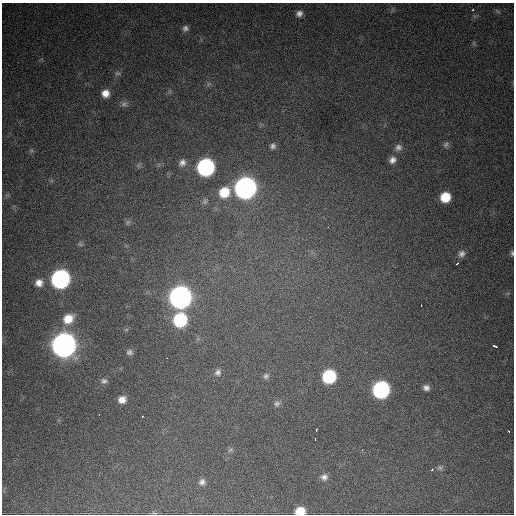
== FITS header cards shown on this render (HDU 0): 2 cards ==
NAXIS1  =                  512 / Axis length
NAXIS2  =                  512 / Axis length

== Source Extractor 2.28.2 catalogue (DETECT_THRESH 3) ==
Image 512 x 512 px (HDU 0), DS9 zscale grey, 1 PNG px = 1 image px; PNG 516 x 516 px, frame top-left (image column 1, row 512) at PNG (2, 3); no overlay
Background 1120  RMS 28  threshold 85.3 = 3 sigma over >= 5 px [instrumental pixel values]
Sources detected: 55; all 55 listed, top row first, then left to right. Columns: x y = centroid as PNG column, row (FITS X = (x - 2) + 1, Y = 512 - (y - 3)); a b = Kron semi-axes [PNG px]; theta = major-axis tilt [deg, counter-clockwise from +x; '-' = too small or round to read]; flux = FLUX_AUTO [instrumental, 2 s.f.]
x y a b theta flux
473 9 3 3 - 3.3e+03
299 14 8 7 - 9.1e+03
185 28 8 8 - 7.3e+03
117 73 8 5 -5 3.8e+03
105 93 7 7 - 1.7e+04
124 104 9 6 10 5.7e+03
446 144 9 7 58 6.0e+03
273 146 7 7 - 6.1e+03
398 147 11 9 53 1.0e+04
31 151 7 4 -1 3.4e+03
392 160 10 9 - 1.2e+04
182 162 9 8 - 9.6e+03
139 165 7 4 71 3.3e+03
206 167 10 10 - 5.1e+05
245 188 11 10 - 1.6e+06
224 192 11 10 - 4.9e+04
445 197 9 8 - 4.8e+04
205 201 8 6 59 4.6e+03
128 222 9 6 27 4.7e+03
328 227 3 2 - 3.0e+03
80 244 8 6 -69 4.3e+03
512 253 8 5 -83 4.1e+03
462 254 9 8 - 8.3e+03
457 264 4 3 - 7.0e+03
60 279 10 10 - 7.4e+05
39 283 10 9 - 1.5e+04
180 297 11 10 - 1.7e+06
421 305 3 2 - 2.7e+03
68 319 13 10 37 3.4e+04
180 320 10 9 - 1.7e+05
64 345 11 10 - 2.6e+06
495 346 6 3 -24 1.0e+04
129 352 7 7 - 5.9e+03
167 358 3 2 - 2.6e+03
218 372 10 8 55 8.0e+03
266 376 8 8 - 5.8e+03
329 376 9 9 - 1.6e+05
104 381 8 7 - 5.7e+03
426 388 7 7 - 8.5e+03
381 389 10 9 - 4.5e+05
122 400 8 7 - 1.5e+04
277 404 8 8 - 6.0e+03
99 414 2 2 - 4.7e+03
142 417 3 3 - 6.1e+03
316 430 4 3 - 5.5e+03
508 431 3 3 - 6.7e+03
315 439 3 2 - 2.5e+04
230 450 8 4 45 4.0e+03
362 450 3 2 - 2.5e+03
440 468 7 6 - 4.5e+03
432 470 3 2 - 3.4e+03
324 477 9 8 - 9.0e+03
202 482 8 8 - 8.2e+03
300 511 8 6 4 4.0e+04
154 513 8 3 -5 2.8e+03
At the frame edge (FLAGS 8, measured only in part): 2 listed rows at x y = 512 253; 300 511